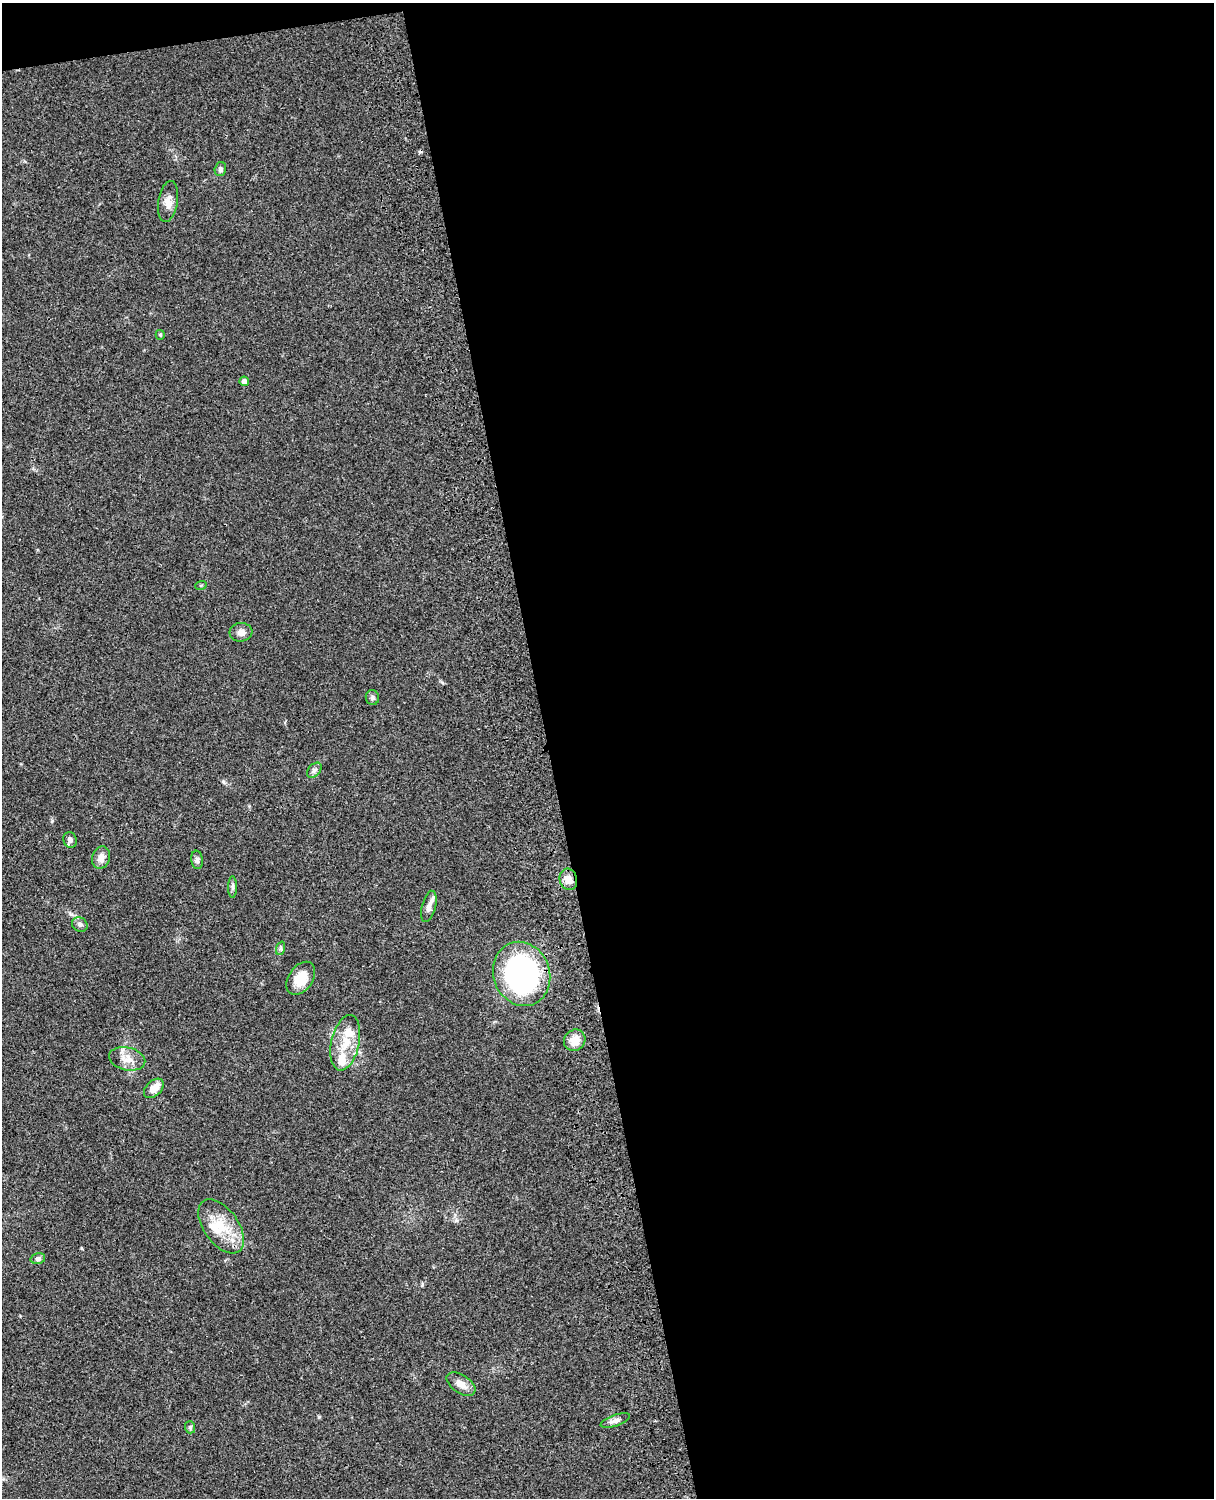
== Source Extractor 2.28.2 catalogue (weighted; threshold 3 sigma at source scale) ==
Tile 4 of 4 x 3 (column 4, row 1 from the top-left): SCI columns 3757-4968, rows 3268-4763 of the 5087 x 4925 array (HDU 1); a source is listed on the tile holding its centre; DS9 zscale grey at full resolution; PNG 1216 x 1500 px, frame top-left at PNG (2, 3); each listed source drawn as its Kron ellipse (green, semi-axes under 4 px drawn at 4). Shown black and unused: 56% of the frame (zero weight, under 3 of 4 exposures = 6% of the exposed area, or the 3 px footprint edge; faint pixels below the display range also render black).
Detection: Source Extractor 2.28.2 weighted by HDU 2 'WHT'; one run over the whole footprint, this tile lists its part. Background 0.0916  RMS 0.0062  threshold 0.0281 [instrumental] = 3 sigma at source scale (4.5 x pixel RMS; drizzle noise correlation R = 1.50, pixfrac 1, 0.05/0.05 arcsec/px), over >= 5 px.
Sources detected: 32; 1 cosmic-ray / hot-pixel residue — neither listed nor drawn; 4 inside a brighter listed object's ellipse — not listed separately; the other 27 listed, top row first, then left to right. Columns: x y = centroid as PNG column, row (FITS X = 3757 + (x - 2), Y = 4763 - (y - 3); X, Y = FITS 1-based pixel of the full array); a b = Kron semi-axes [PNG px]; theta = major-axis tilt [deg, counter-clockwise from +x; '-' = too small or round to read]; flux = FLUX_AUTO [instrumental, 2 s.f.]
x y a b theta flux
220 169 7 5 73 1.6
168 201 21 10 81 5.4
160 335 5 4 - 0.73
244 381 5 4 - 3
201 585 6 3 19 0.65
241 632 11 9 5 3.4
372 698 7 6 - 1.5
314 770 9 6 51 1.6
70 840 8 6 -70 2.1
101 858 11 9 72 4.4
197 860 9 6 -83 1.8
568 879 11 8 -74 5.2
233 887 11 4 -90 1.6
429 906 16 7 75 3.1
80 924 8 7 - 1.9
281 948 7 4 72 1.1
522 974 33 28 -69 130
301 978 18 12 54 12
575 1040 11 10 - 7.7
345 1043 28 14 77 14
127 1059 18 11 -13 6.8
154 1088 12 7 44 6.4
221 1226 31 17 -55 18
38 1259 7 5 14 1.9
461 1384 16 9 -33 5
615 1420 15 5 19 2.7
190 1427 6 5 - 1.2
Unlisted compact peaks at least as high as the median listed source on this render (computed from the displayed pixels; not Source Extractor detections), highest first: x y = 52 821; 319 1417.